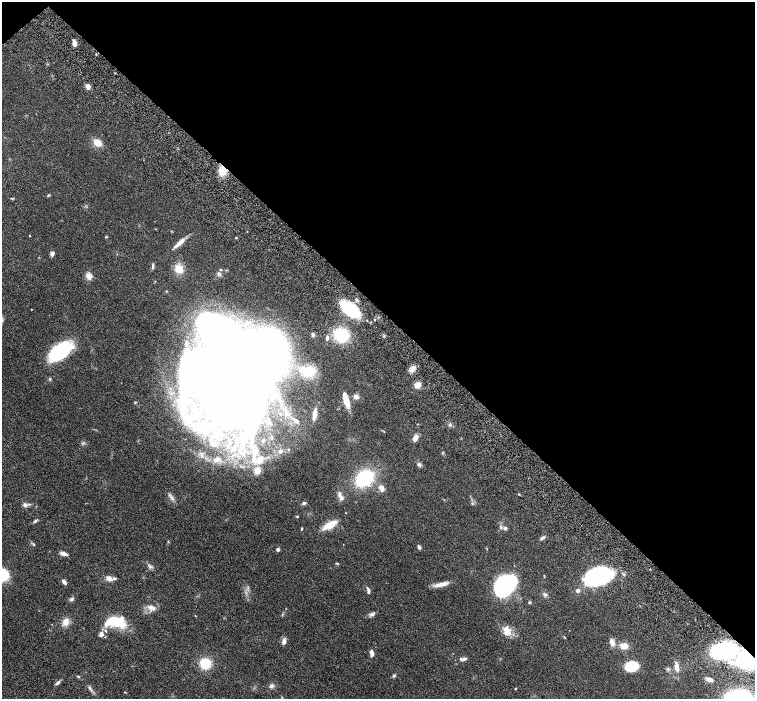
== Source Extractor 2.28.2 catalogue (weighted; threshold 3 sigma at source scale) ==
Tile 3 of 4 x 4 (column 3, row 1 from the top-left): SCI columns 3059-4564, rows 4379-5771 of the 6116 x 6111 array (HDU 1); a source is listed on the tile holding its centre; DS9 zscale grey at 2 x 2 block average (1 PNG px = mean of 2 x 2 image px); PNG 757 x 701 px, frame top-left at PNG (2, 2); no overlay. Shown black and unused: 45% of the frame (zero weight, under 4 of 8 exposures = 3% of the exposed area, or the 3 px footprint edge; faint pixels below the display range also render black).
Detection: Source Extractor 2.28.2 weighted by HDU 2 'WHT'; one run over the whole footprint, this tile lists its part. Background 0.0536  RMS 0.0042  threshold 0.0173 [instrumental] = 3 sigma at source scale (4.09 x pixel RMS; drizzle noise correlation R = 1.36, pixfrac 0.8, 0.05/0.05 arcsec/px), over >= 5 px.
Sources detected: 130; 14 inside a brighter object's white glare — not listed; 13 inside a brighter listed object's ellipse — not listed separately; the other 103 listed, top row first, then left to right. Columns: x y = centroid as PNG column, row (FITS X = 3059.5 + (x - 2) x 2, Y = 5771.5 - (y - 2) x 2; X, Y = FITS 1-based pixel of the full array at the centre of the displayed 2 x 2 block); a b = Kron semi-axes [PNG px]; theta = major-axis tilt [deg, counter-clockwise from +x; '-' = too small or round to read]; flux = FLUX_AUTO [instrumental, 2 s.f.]
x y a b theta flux
74 43 5 4 - 4.8
88 86 3 3 - 12
97 142 9 7 -31 8.8
223 170 9 7 -84 13
48 195 4 3 - 0.9
12 198 4 3 - 0.7
30 235 2 2 - 0.48
106 237 3 3 - 0.61
236 237 3 2 - 0.64
179 243 17 4 42 6.8
52 254 5 5 - 2.1
153 266 7 3 85 1.5
179 269 8 7 - 11
221 270 3 2 - 0.55
219 274 5 4 - 1.6
89 276 9 7 -69 4.5
31 309 2 2 - 0.37
351 310 12 7 -38 74
313 335 4 3 - 1.4
341 335 15 14 - 33
196 350 6 4 23 2.5
60 352 23 12 34 61
412 369 5 4 - 3.2
309 371 17 12 -5 21
50 379 4 3 - 0.91
417 385 5 5 - 7.4
231 394 47 36 -34 1000
356 397 7 6 - 3.1
346 400 16 5 -75 13
135 402 3 2 - 0.65
315 414 11 4 79 8.1
186 418 13 6 -34 8.8
296 421 8 5 -38 3.5
208 426 15 8 -5 13
384 431 3 2 - 0.49
221 434 5 3 - 1.5
415 438 8 5 65 5
263 440 4 3 - 1.1
242 443 13 5 88 7.2
280 451 6 5 - 2.9
443 453 4 2 - 0.67
254 454 16 7 89 12
217 459 7 6 - 3.1
419 464 6 4 -57 1.9
257 471 8 7 - 7.1
364 478 10 7 35 88
381 488 7 5 -62 4.4
519 494 3 2 - 0.55
172 498 7 3 -48 2.3
341 498 8 6 -76 3.3
304 503 4 3 - 1.6
472 503 3 3 - 0.78
25 505 6 5 - 2.5
345 513 2 2 - 0.3
297 516 3 3 - 0.69
35 521 6 3 36 1.4
330 525 18 6 29 13
505 528 3 3 - 4.2
302 529 4 2 - 0.68
542 538 6 3 31 1.9
33 544 4 3 - 0.91
419 547 5 3 - 1.8
278 549 4 4 - 1.5
63 553 8 4 -17 3.6
337 563 4 2 - 0.73
150 566 6 2 -79 0.9
2 575 8 8 - 43
598 576 19 12 18 180
109 578 8 6 -34 4.3
64 582 6 4 -52 2.6
441 584 20 5 14 7.2
503 587 19 14 72 83
578 590 4 3 - 3
368 591 6 3 -89 1.8
545 594 5 4 - 1.8
71 599 6 4 35 1.8
529 602 4 3 - 0.88
150 607 8 6 -12 4.1
372 614 8 4 39 2.3
115 621 25 12 -9 26
65 622 10 7 67 6
506 633 12 8 27 6.9
101 634 6 4 78 3.9
284 641 7 4 86 4.1
612 642 8 6 -70 4.3
624 646 9 7 -16 6.7
723 650 20 12 9 87
372 653 7 3 -80 4.2
465 659 7 4 11 1.8
749 659 13 12 - 80
205 663 11 11 - 19
735 663 16 3 -13 8.3
677 665 7 5 74 4.3
636 667 12 10 89 8.4
668 669 4 2 - 1
78 676 3 2 - 0.61
394 676 5 4 - 1.2
709 679 8 4 -19 3.1
58 682 8 3 43 1.9
272 686 6 5 - 2.1
90 688 6 3 -72 1.6
515 688 3 2 - 0.55
125 692 3 2 - 0.47
Overlapping masked pixels (flux is a lower limit): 3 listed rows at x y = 223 170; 351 310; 749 659
Isophote crosses this tile's border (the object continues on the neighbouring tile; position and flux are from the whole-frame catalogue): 2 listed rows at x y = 2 575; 749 659
Diffuse or blended objects may show on this block-average render without a row.